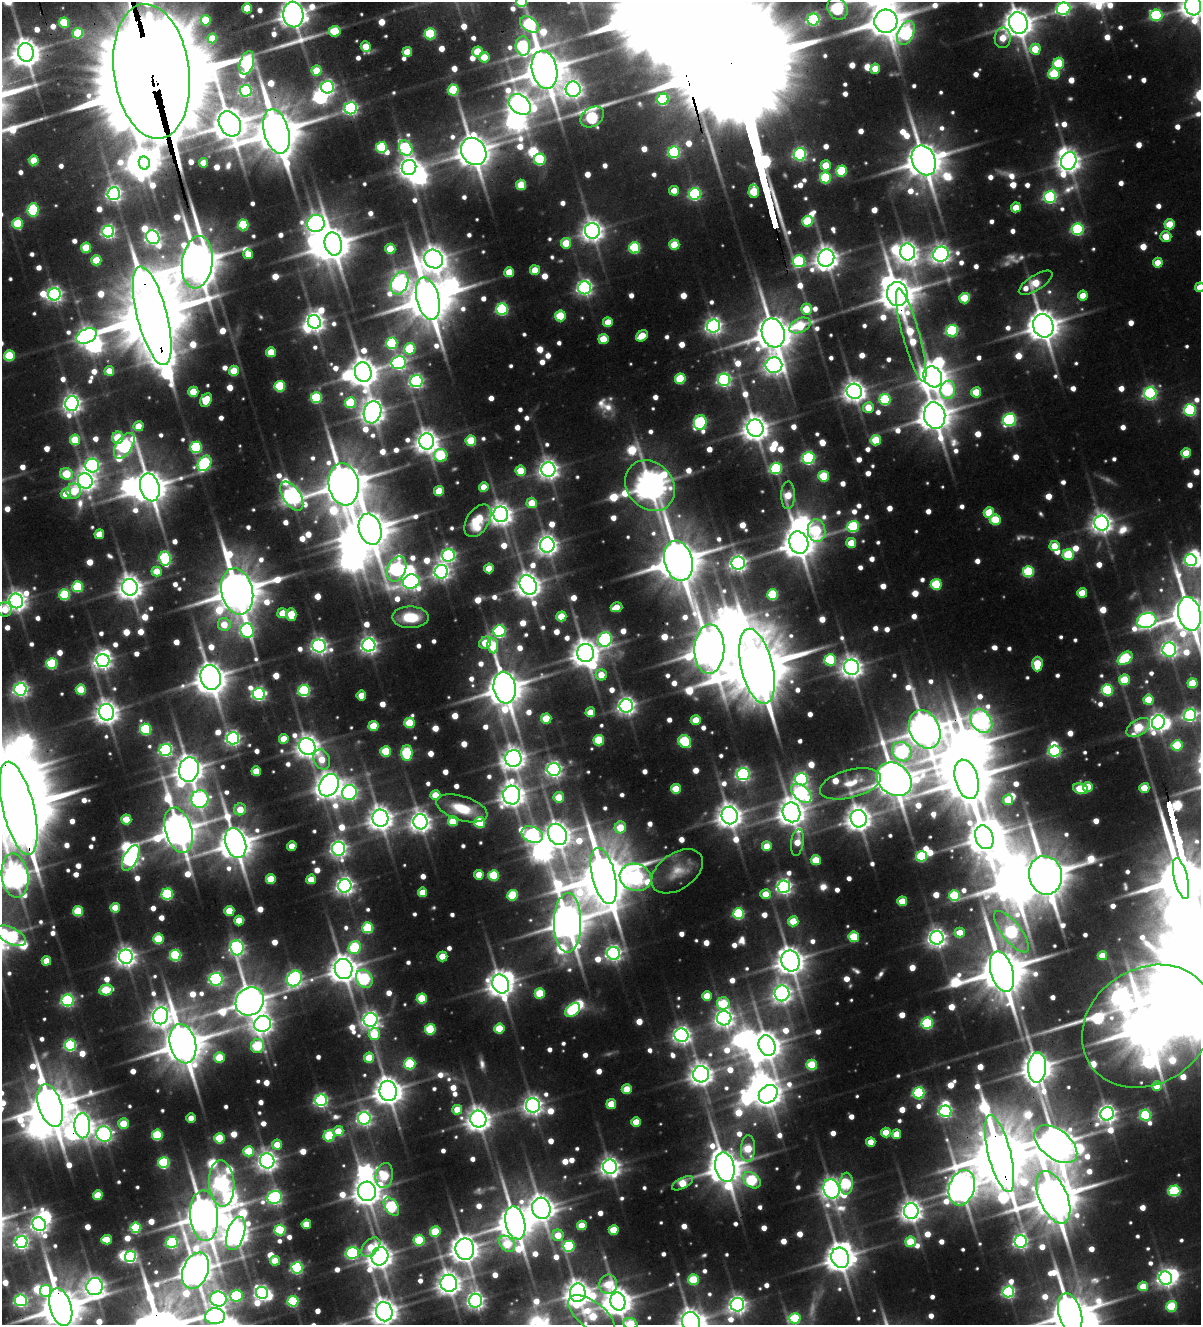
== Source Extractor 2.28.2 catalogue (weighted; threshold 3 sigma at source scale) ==
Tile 11 of 4 x 4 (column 3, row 3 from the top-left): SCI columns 2767-3965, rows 1503-2825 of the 5651 x 5652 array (HDU 1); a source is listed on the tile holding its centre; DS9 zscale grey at full resolution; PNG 1203 x 1327 px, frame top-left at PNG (2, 2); each listed source drawn as its Kron ellipse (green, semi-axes under 4 px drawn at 4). Shown black and unused: <1% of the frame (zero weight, under 3 of 5 exposures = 13% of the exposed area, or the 3 px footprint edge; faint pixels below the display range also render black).
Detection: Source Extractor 2.28.2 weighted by HDU 2 'WHT'; one run over the whole footprint, this tile lists its part. Background 0.0825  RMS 0.0092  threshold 0.0416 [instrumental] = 3 sigma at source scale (4.5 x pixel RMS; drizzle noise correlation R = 1.50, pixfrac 1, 0.05/0.05 arcsec/px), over >= 5 px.
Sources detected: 1216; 15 too faint to see at this stretch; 66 inside a brighter object's white glare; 2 long thin detections or spike segments (spike, bleed or trail) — neither listed nor drawn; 12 inside a brighter listed object's ellipse — not listed separately; of the other 1121, all 500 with FLUX_AUTO >= 18.9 (the completeness limit of this list) listed and drawn (621 fainter detections not listed), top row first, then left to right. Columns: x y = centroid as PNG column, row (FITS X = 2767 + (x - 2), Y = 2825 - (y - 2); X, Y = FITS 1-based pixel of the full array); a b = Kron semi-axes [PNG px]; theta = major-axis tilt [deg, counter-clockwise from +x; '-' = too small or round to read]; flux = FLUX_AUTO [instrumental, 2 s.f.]
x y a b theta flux
521 2 5 5 - 78
1193 5 10 8 -81 1200
247 8 5 5 - 35
837 8 12 9 -63 150
1063 9 7 6 - 220
293 15 13 10 -87 1500
1156 15 6 5 - 110
813 19 6 6 - 180
206 20 5 5 - 47
886 21 11 11 - 1900
64 23 5 5 - 50
1018 23 11 9 -72 1600
529 25 10 6 -34 180
335 31 6 5 - 47
78 33 5 5 - 51
906 33 13 7 64 210
430 34 5 5 - 80
212 38 5 4 - 23
1003 38 10 8 86 22
523 46 9 7 -87 110
366 47 5 5 - 24
1035 49 5 5 - 29
26 52 9 8 - 1500
407 52 5 5 - 24
477 52 5 5 - 37
484 57 5 5 - 27
247 63 12 7 72 250
1058 63 5 5 - 63
875 69 5 5 - 21
544 70 19 12 -78 3200
152 71 68 37 -82 36000
317 71 5 5 - 32
1054 74 5 5 - 57
328 87 6 6 - 270
573 89 7 7 - 520
453 90 5 5 - 64
246 91 6 6 - 140
663 99 6 5 - 100
520 104 12 9 -38 840
351 108 6 6 - 260
592 117 12 9 34 130
230 124 13 10 -60 2200
276 131 23 12 -75 4800
381 147 5 5 - 87
406 148 8 6 -61 150
474 151 14 12 -57 2400
674 152 6 6 - 120
800 154 6 6 - 210
540 159 6 5 - 92
34 160 5 5 - 26
924 160 15 11 -66 2800
1069 161 9 7 67 920
144 163 6 5 - 1000
203 163 4 4 - 21
826 165 5 5 - 27
409 167 7 7 - 740
841 171 5 5 - 72
825 178 5 5 - 76
521 185 5 5 - 36
674 191 5 5 - 20
754 191 7 5 88 46
114 194 6 6 - 330
695 194 6 6 - 160
1050 197 6 6 - 180
1016 207 5 5 - 21
33 210 6 5 - 110
807 221 5 5 - 58
18 223 5 5 - 55
316 223 9 8 - 540
1170 224 5 5 - 33
243 225 5 5 - 75
1078 229 6 6 - 150
108 231 6 6 - 250
592 231 8 7 - 800
1166 236 5 5 - 19
153 237 7 6 - 330
566 243 5 5 - 29
333 244 11 8 -77 2000
674 245 5 5 - 34
86 248 5 5 - 39
635 248 5 5 - 89
390 249 5 5 - 27
908 252 8 7 - 720
248 254 5 5 - 19
941 254 8 7 - 520
826 258 9 8 - 1000
434 259 10 9 - 990
96 260 5 5 - 37
799 261 6 6 - 120
197 262 26 15 83 3300
1158 263 5 5 - 19
535 270 5 5 - 26
509 272 5 5 - 28
400 283 12 8 67 460
1036 283 19 7 32 41
1200 287 5 5 - 20
584 288 6 6 - 340
54 294 6 6 - 360
897 294 12 10 -82 2300
1083 296 5 5 - 21
964 298 5 5 - 43
428 299 21 11 -76 4600
502 309 6 5 - 140
806 309 5 5 - 24
152 316 51 15 -75 13000
560 316 5 5 - 52
314 322 7 6 - 650
608 322 5 5 - 23
800 325 11 7 26 53
714 326 6 6 - 420
1043 326 12 10 -68 2000
952 331 6 5 - 130
773 333 15 11 -73 2800
911 335 48 8 -75 67
86 336 11 7 26 590
642 336 6 5 - 27
603 339 5 5 - 29
392 343 6 5 - 93
410 349 6 5 - 58
271 352 5 5 - 28
9 356 5 5 - 54
399 363 7 6 - 270
774 365 8 8 - 490
109 371 5 5 - 19
234 371 5 5 - 38
363 372 10 8 -75 1400
933 377 11 9 -63 1400
680 379 5 5 - 56
724 380 6 6 - 250
416 381 6 6 - 250
280 386 5 5 - 73
948 390 9 7 77 92
854 391 8 7 - 820
193 392 5 5 - 32
976 392 5 5 - 31
1150 393 6 6 - 210
316 398 5 5 - 85
206 400 7 5 61 34
885 400 5 5 - 84
72 403 7 6 - 530
350 403 5 5 - 64
868 407 5 5 - 20
1190 410 6 6 - 130
372 412 11 8 73 920
935 415 13 10 -80 2200
1010 420 6 6 - 180
700 423 7 6 - 150
138 426 5 5 - 26
755 428 9 8 - 1200
118 438 6 5 - 40
75 440 5 5 - 37
876 440 5 5 - 45
427 441 8 7 - 960
471 441 5 5 - 46
124 446 14 8 57 280
196 447 6 5 - 95
1186 453 5 5 - 27
441 455 7 6 - 77
808 458 6 6 - 180
204 463 8 6 55 140
92 466 7 7 - 280
776 468 6 6 - 110
548 470 7 7 - 650
520 471 5 5 - 28
66 474 6 5 - 47
824 476 5 5 - 58
85 481 8 7 - 660
344 484 21 15 -81 3800
650 486 27 23 -48 1800
150 487 14 9 -75 2500
484 487 5 5 - 20
74 491 7 7 - 32
439 491 5 5 - 30
66 494 5 5 - 20
788 495 14 7 88 26
292 496 16 8 -57 550
532 503 5 5 - 24
989 512 5 5 - 34
501 514 8 7 - 830
995 520 5 5 - 45
478 521 18 11 58 33
1102 523 7 7 - 690
853 526 6 5 - 110
370 529 16 11 -73 3000
817 530 11 9 -83 63
99 534 5 5 - 21
799 543 11 9 -71 2000
851 543 5 5 - 30
547 545 7 7 - 660
1055 546 5 5 - 22
449 555 6 6 - 280
1068 555 5 5 - 62
165 558 7 6 - 140
1191 560 6 6 - 150
678 561 20 14 -75 4000
738 563 6 6 - 440
489 568 5 5 - 25
397 569 13 9 67 290
156 571 5 5 - 25
441 572 7 7 - 420
1028 572 5 5 - 79
411 582 8 7 - 360
936 584 5 5 - 64
528 585 10 8 -62 1100
78 587 5 5 - 77
130 587 8 7 - 1100
237 591 23 15 -77 4900
1082 593 5 5 - 26
773 594 5 5 - 72
65 595 5 5 - 79
16 601 7 6 - 700
617 607 6 5 - 22
5 609 7 7 - 20
282 613 5 5 - 19
291 614 6 5 - 35
1189 614 17 11 -76 3200
561 616 5 5 - 32
410 617 18 10 -1 32
1147 620 10 7 18 390
224 624 6 6 - 21
247 631 7 6 - 170
500 631 6 6 - 160
605 639 7 7 - 210
485 643 6 5 - 30
369 645 6 6 - 430
319 646 7 6 - 410
493 646 8 5 -83 37
709 649 25 15 88 3100
1169 649 7 7 - 350
585 653 9 8 - 1300
1125 658 8 5 36 88
103 660 7 6 - 500
830 660 5 5 - 89
52 663 5 5 - 94
1037 664 7 5 89 40
757 666 38 16 -76 9700
852 667 8 7 - 790
601 675 5 5 - 20
211 677 12 10 -76 1800
1124 680 5 5 - 42
1193 683 5 5 - 40
505 688 16 11 -82 2700
21 689 6 6 - 340
81 690 5 5 - 45
304 690 6 5 - 140
1107 690 5 5 - 110
259 694 6 6 - 230
361 695 5 5 - 24
1148 700 5 5 - 36
626 706 7 6 - 490
107 712 8 7 - 980
590 712 5 5 - 24
1190 715 6 6 - 220
546 719 5 5 - 39
696 720 5 5 - 25
981 721 13 9 -54 430
1158 722 7 6 - 510
410 723 5 5 - 49
373 726 5 5 - 36
1138 728 13 8 33 48
146 729 5 5 - 100
925 729 20 15 -65 2300
233 738 6 6 - 300
284 739 5 5 - 26
599 740 5 5 - 59
685 741 7 6 - 71
1177 745 5 5 - 63
307 746 9 8 - 880
166 750 6 6 - 200
386 751 5 5 - 52
1055 751 6 5 - 170
902 752 10 9 - 200
407 753 8 5 90 97
513 758 8 8 - 890
322 759 10 8 -65 20
189 769 12 10 76 1500
554 769 6 6 - 380
256 771 5 5 - 26
743 774 6 6 - 240
801 779 6 6 - 190
894 779 19 15 -41 3000
967 779 20 11 -74 4500
850 784 31 14 15 24
329 785 12 9 60 1300
1088 787 5 5 - 32
1144 788 5 5 - 29
676 789 5 5 - 33
1081 789 8 5 -17 44
349 792 7 7 - 320
801 793 12 7 -40 270
435 795 5 5 - 23
512 795 9 8 - 1000
559 797 5 5 - 25
200 799 9 8 - 270
1008 800 5 5 - 24
18 808 48 15 -76 14000
462 808 26 12 -17 33
240 809 6 5 - 22
791 812 10 8 -71 1300
730 815 9 8 - 1100
380 818 8 8 - 1000
859 819 9 8 - 1100
126 820 5 5 - 37
453 821 5 5 - 38
420 822 7 7 - 730
480 822 5 5 - 70
620 828 6 5 - 33
179 830 23 13 -73 2700
557 834 11 9 -59 1200
532 835 11 7 -23 220
984 837 12 9 -71 1800
797 842 13 6 82 20
235 843 15 10 -71 2200
292 846 5 4 - 19
767 846 5 5 - 24
338 849 7 6 - 410
921 856 5 5 - 84
131 858 14 7 63 420
816 860 5 5 - 34
677 871 29 18 35 23
479 875 5 5 - 22
494 875 5 5 - 65
1046 875 19 16 -79 3900
15 876 22 13 -82 1300
604 876 28 11 -76 6300
636 877 16 13 -19 360
1181 878 21 6 -76 5100
271 879 5 5 - 31
311 879 5 5 - 23
345 886 6 6 - 480
784 887 6 6 - 340
422 892 5 4 - 25
167 894 6 5 - 120
766 894 5 5 - 20
513 895 5 5 - 63
954 895 5 5 - 75
902 901 5 4 - 29
115 908 5 5 - 26
78 911 5 5 - 56
229 911 5 5 - 27
739 914 5 5 - 110
239 920 5 5 - 28
793 921 5 5 - 29
568 923 30 13 89 2800
368 928 5 5 - 75
1011 932 25 9 -51 150
960 933 5 5 - 19
11 936 16 8 -26 140
854 937 5 5 - 50
937 938 7 6 - 530
158 939 5 5 - 53
355 947 7 6 - 84
237 948 8 6 -84 310
613 953 6 6 - 370
175 955 5 5 - 120
442 956 5 5 - 29
1102 956 4 4 - 22
126 957 7 7 - 650
46 961 4 4 - 22
791 961 10 9 - 1400
344 969 10 8 -75 1400
1002 972 21 11 -74 4600
294 978 8 7 - 310
216 979 6 6 - 210
364 979 9 7 -54 110
501 984 10 8 -66 1100
106 990 7 5 13 58
540 993 5 5 - 50
782 993 8 7 - 550
707 996 5 5 - 26
422 998 5 5 - 47
68 1000 6 6 - 180
250 1001 15 13 45 2400
723 1003 6 6 - 57
573 1010 8 5 41 92
161 1016 8 7 - 760
724 1018 7 7 - 560
371 1020 7 7 - 480
927 1023 6 5 - 120
263 1024 8 8 - 600
1148 1026 69 57 35 8400
499 1028 5 5 - 39
430 1029 5 5 - 69
374 1034 6 6 - 45
681 1035 7 7 - 450
183 1044 20 13 -76 3800
70 1045 6 5 - 140
257 1046 7 6 - 71
767 1046 10 8 -69 1300
219 1057 5 5 - 35
369 1058 5 5 - 36
410 1064 5 5 - 79
812 1065 5 5 - 54
1037 1068 15 9 89 1700
701 1074 8 8 - 910
1157 1086 5 4 - 27
627 1089 5 5 - 27
388 1091 10 8 -80 1300
919 1093 6 5 - 140
768 1094 10 8 42 1000
321 1100 6 6 - 250
611 1104 5 5 - 30
533 1105 7 7 - 590
50 1106 22 11 -72 3700
457 1110 5 5 - 25
945 1111 6 5 - 210
1107 1114 7 6 - 510
1145 1115 5 5 - 120
191 1118 5 4 - 20
364 1118 6 6 - 310
478 1119 8 8 - 1000
636 1122 5 4 - 22
123 1123 5 5 - 31
82 1126 12 8 -88 900
338 1131 5 5 - 21
886 1133 5 5 - 28
104 1134 8 7 - 390
896 1134 5 4 - 20
157 1135 5 5 - 71
329 1136 5 5 - 72
219 1138 5 5 - 49
871 1142 5 4 - 20
1056 1144 25 14 -37 2600
277 1145 5 5 - 23
748 1149 13 7 87 43
249 1151 5 5 - 54
999 1154 39 11 -76 7300
267 1161 7 7 - 650
164 1163 5 5 - 110
610 1167 7 7 - 620
725 1167 15 9 -77 2200
384 1175 13 8 77 67
752 1180 10 7 -38 95
222 1183 23 12 -86 420
683 1183 11 5 28 33
846 1184 11 6 88 79
962 1188 18 12 72 1700
831 1189 10 8 -70 710
367 1191 10 9 - 1300
1174 1191 6 5 - 81
98 1195 5 4 - 33
1053 1197 28 14 -67 4900
275 1198 7 6 - 270
391 1207 10 6 -55 120
541 1208 10 9 - 1200
911 1211 8 7 - 800
204 1216 25 14 -86 3300
515 1223 17 9 -77 2600
39 1224 7 6 - 460
306 1224 4 4 - 25
582 1225 5 4 - 32
136 1228 5 5 - 93
280 1230 5 5 - 84
614 1230 5 5 - 37
435 1231 5 5 - 42
236 1233 17 8 72 1100
558 1235 6 5 - 22
107 1240 5 4 - 27
419 1240 5 5 - 62
22 1242 6 6 - 300
172 1242 6 6 - 100
911 1242 5 5 - 44
1021 1242 6 6 - 300
507 1244 9 6 -47 45
569 1246 6 5 - 100
371 1247 11 7 45 20
465 1249 10 9 - 1300
352 1253 7 5 16 180
130 1256 5 5 - 190
380 1256 9 8 - 1000
840 1258 10 8 -67 1500
275 1261 5 5 - 27
297 1268 5 5 - 180
196 1271 19 12 68 2000
1166 1278 6 6 - 430
693 1280 5 5 - 57
449 1283 8 8 - 880
608 1284 9 9 - 40
1143 1286 5 5 - 30
95 1287 8 8 - 680
45 1291 6 5 - 82
1008 1292 6 5 - 210
262 1293 6 6 - 280
578 1293 9 8 - 1100
236 1296 6 5 - 110
218 1299 8 7 - 370
21 1300 6 6 - 210
293 1301 5 5 - 110
476 1301 7 6 - 450
618 1302 9 7 -72 1400
737 1305 7 6 - 480
1172 1306 5 5 - 59
61 1307 19 10 -75 3900
384 1312 9 8 - 1200
1070 1313 21 11 -74 3600
592 1315 28 13 -38 62
215 1316 10 8 3 270
795 1318 5 5 - 72
691 1322 10 9 - 1200
630 1324 7 5 -22 40
Overlapping masked pixels (flux is a lower limit): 17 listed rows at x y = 544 70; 152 71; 276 131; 197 262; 897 294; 152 316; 911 335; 935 415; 925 729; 18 808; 15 876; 1148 1026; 1037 1068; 50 1106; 82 1126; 999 1154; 61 1307
Isophote crosses this tile's border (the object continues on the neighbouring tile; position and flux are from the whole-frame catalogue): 22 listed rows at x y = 521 2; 1193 5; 837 8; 1063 9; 293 15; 1018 23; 152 71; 1200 287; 5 609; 1189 614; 1190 715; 18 808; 15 876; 11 936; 1148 1026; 61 1307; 384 1312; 1070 1313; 592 1315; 215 1316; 691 1322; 630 1324